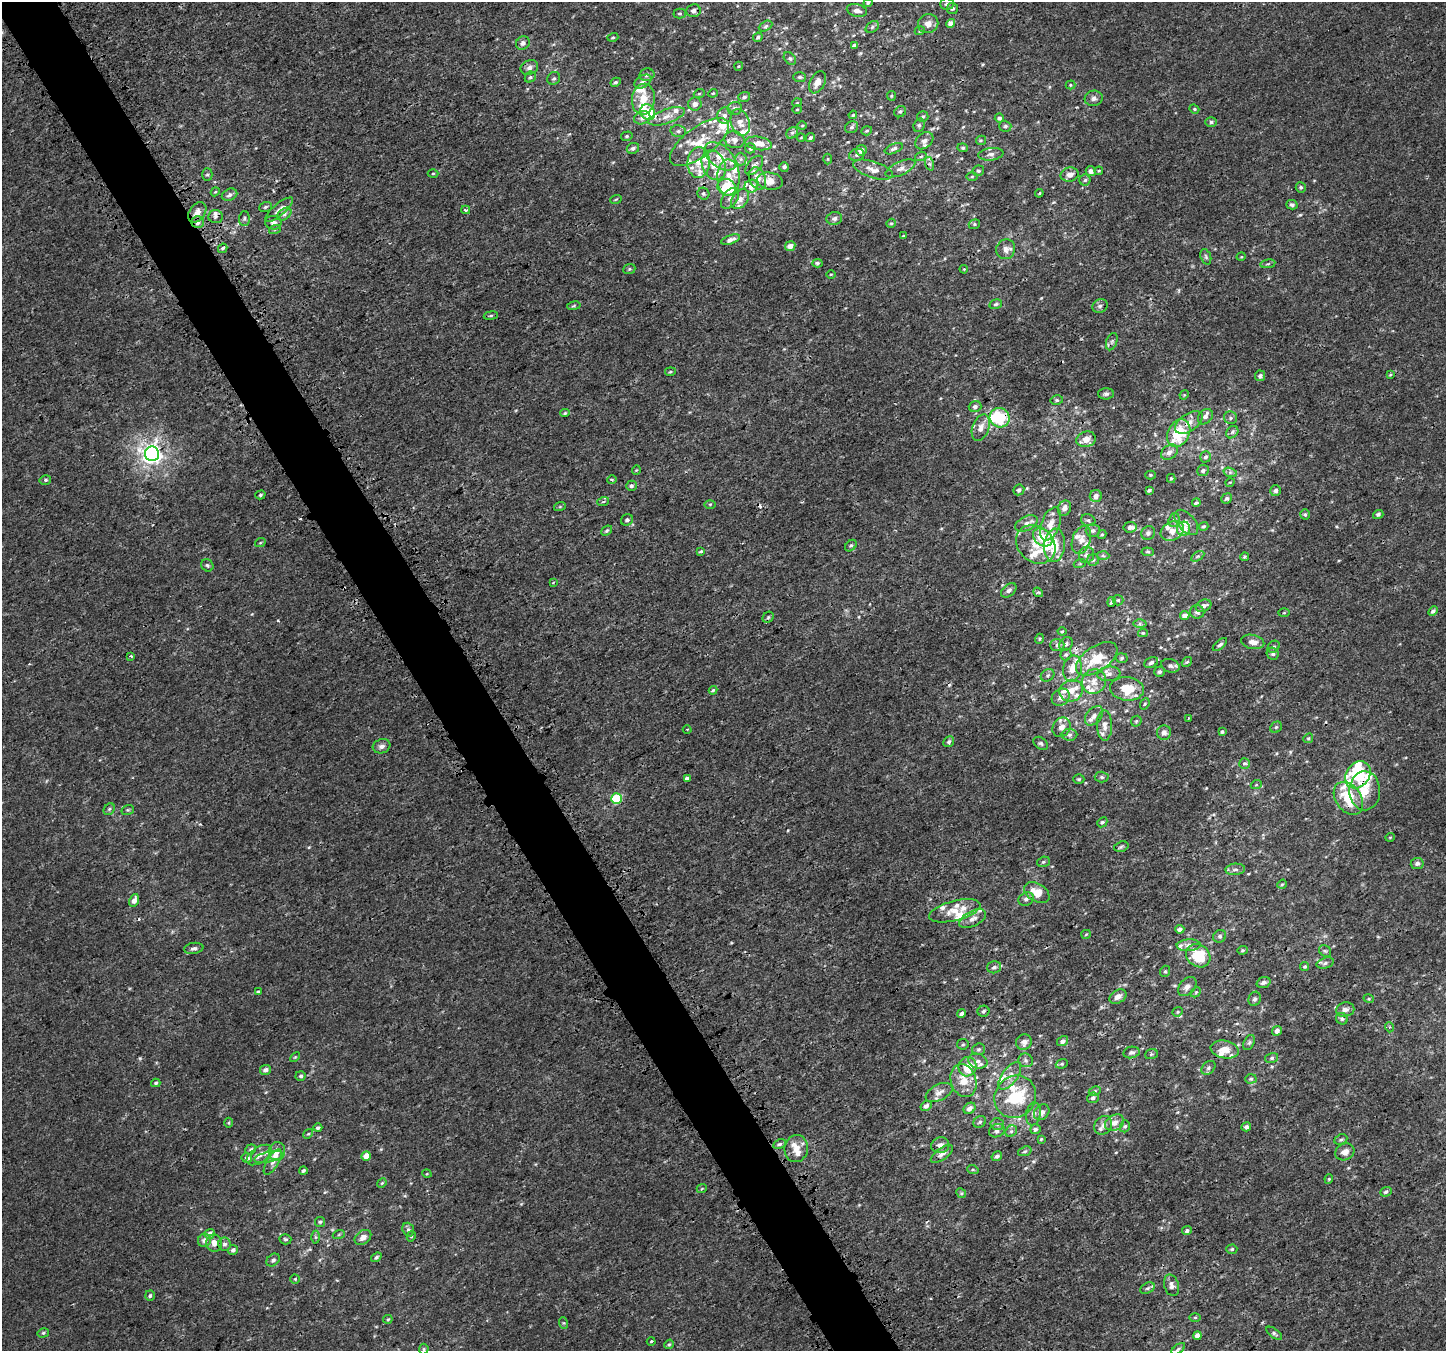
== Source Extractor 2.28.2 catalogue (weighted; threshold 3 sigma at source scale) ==
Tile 11 of 4 x 4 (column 3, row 3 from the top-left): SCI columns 3042-4485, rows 1569-2917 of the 5995 x 5869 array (HDU 1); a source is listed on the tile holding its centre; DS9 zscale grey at full resolution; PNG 1448 x 1353 px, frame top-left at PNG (2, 2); each listed source drawn as its Kron ellipse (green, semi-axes under 4 px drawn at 4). Shown black and unused: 5% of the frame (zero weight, under 3 of 4 exposures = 5% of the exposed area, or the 3 px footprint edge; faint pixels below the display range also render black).
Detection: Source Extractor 2.28.2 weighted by HDU 2 'WHT'; one run over the whole footprint, this tile lists its part. Background 4.80e-04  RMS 0.0014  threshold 0.00625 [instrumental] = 3 sigma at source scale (4.5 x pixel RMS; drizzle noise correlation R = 1.50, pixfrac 1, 0.0396/0.0396 arcsec/px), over >= 5 px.
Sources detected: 479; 2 inside a brighter object's white glare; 7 cosmic-ray / hot-pixel residue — neither listed nor drawn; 72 inside a brighter listed object's ellipse — not listed separately; the other 398 listed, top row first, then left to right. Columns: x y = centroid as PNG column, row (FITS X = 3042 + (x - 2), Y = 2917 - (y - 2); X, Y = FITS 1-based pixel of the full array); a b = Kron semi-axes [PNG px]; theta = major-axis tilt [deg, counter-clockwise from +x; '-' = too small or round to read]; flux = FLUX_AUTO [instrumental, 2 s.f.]
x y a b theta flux
868 3 4 4 - 0.2
947 4 7 6 - 0.35
952 8 6 5 - 0.28
857 10 10 6 -13 0.62
693 11 7 6 - 0.45
680 13 6 5 - 0.21
951 23 4 4 - 0.84
928 24 10 9 - 0.95
766 26 7 4 28 0.25
872 27 7 5 38 0.3
920 31 5 4 - 0.17
613 37 5 4 - 0.18
758 37 5 4 - 0.26
523 43 7 6 - 0.42
854 45 4 3 - 0.43
790 58 7 5 -48 0.27
739 66 4 3 - 0.12
529 67 9 7 23 0.6
647 75 7 6 - 0.37
530 77 6 5 - 0.24
799 77 6 5 - 0.24
554 78 7 6 - 0.31
616 82 5 4 - 0.24
643 82 9 6 29 0.4
818 82 12 7 63 1.1
1070 85 5 4 - 0.17
713 93 4 4 - 0.14
699 94 5 3 - 0.14
891 96 5 4 - 0.17
744 97 6 4 18 0.3
1094 98 9 7 10 0.52
643 99 15 11 81 2.1
797 103 5 3 - 0.11
695 104 7 6 - 0.63
735 108 7 6 - 0.53
797 109 4 3 - 0.11
1194 109 5 4 - 0.18
648 112 8 7 - 4.1
900 112 6 5 - 0.31
853 115 4 3 - 0.14
666 116 19 7 19 1.2
725 116 8 7 - 0.55
923 117 6 5 - 0.23
642 118 8 6 20 0.62
999 118 4 4 - 0.36
740 122 14 9 -72 1.2
1211 122 6 5 - 0.26
802 125 4 3 - 0.14
919 125 7 5 69 0.27
1005 126 6 5 - 0.27
852 127 7 5 32 0.3
678 131 8 6 -13 0.33
867 131 5 4 - 0.21
792 133 6 5 - 0.26
627 136 6 4 14 0.21
801 137 4 2 - 0.1
810 138 5 4 - 0.26
735 140 10 8 -16 0.82
981 140 5 4 - 0.18
924 141 10 7 41 0.62
699 142 35 15 36 3.7
759 143 13 6 -10 1.5
633 148 6 5 - 0.35
750 148 5 5 - 0.51
963 148 5 4 - 0.21
894 149 9 4 23 0.36
861 150 5 5 - 0.91
991 154 12 6 8 0.6
857 155 8 6 19 0.38
720 156 18 11 -38 2.3
921 156 6 4 19 0.18
741 159 6 6 - 0.39
828 159 5 3 - 0.13
699 162 15 11 84 1.9
930 164 7 4 -70 0.3
714 165 15 11 -64 2
754 165 11 6 50 0.63
784 167 5 5 - 0.36
900 168 16 6 24 0.81
873 170 21 8 -18 1.3
978 171 6 5 - 0.26
1091 171 5 5 - 0.69
1099 171 4 3 - 0.14
433 173 5 3 - 0.15
207 174 6 5 - 0.23
1070 175 9 7 13 0.84
972 176 5 3 - 0.15
728 178 18 11 -89 2.2
757 178 11 8 -69 1.2
1085 180 5 5 - 0.28
770 181 13 8 -10 1.4
751 186 7 6 - 1.1
727 187 9 8 - 5.3
1301 187 5 5 - 0.24
215 192 4 3 - 0.13
1039 193 4 3 - 0.14
703 194 6 5 - 0.31
230 195 8 5 24 0.47
730 198 12 7 55 0.81
616 199 6 3 19 0.14
740 199 11 7 53 0.87
1292 205 5 4 - 0.35
265 207 6 4 19 0.22
279 210 17 6 40 0.85
466 210 4 3 - 0.19
197 212 11 7 54 0.91
284 214 8 5 37 0.41
215 216 7 6 - 0.43
244 218 7 5 88 0.3
834 218 8 6 8 0.43
198 222 6 6 - 0.77
273 223 8 7 - 0.7
891 223 5 4 - 0.17
974 224 6 4 21 0.2
275 229 6 4 19 0.18
903 236 4 3 - 0.18
731 240 10 4 20 0.59
790 246 5 5 - 0.9
223 248 5 4 - 0.27
1006 249 10 9 - 0.81
1206 257 8 5 -71 0.28
1241 257 4 3 - 0.11
817 263 5 4 - 0.28
1268 264 7 4 9 0.21
629 269 6 5 - 0.2
964 269 4 4 - 0.13
831 274 5 3 - 0.14
996 304 6 4 20 0.27
574 306 7 3 10 0.16
1100 306 8 6 26 0.37
491 316 7 3 9 0.21
1112 342 9 5 71 0.39
670 372 5 3 - 0.17
1390 375 4 3 - 0.12
1260 376 5 5 - 0.41
1106 394 8 5 2 0.34
1184 395 5 4 - 0.13
1057 400 6 5 - 0.24
975 407 6 5 - 0.42
565 413 5 4 - 0.19
1205 417 8 6 48 0.54
1000 418 10 9 - 5.9
1230 418 6 6 - 0.32
1189 422 15 8 34 1.2
981 428 14 8 70 1.1
1232 432 7 5 47 0.33
1179 433 15 10 62 5.8
1086 439 10 7 18 1.4
1169 452 9 6 35 0.64
152 454 7 7 - 67
1205 457 5 5 - 0.34
636 470 5 3 - 0.1
1203 470 6 5 - 0.32
1230 472 7 4 -18 0.28
1151 475 5 4 - 0.16
1171 478 4 4 - 0.16
45 480 6 4 13 0.23
612 480 5 3 - 0.15
1230 482 5 3 - 0.11
631 486 5 5 - 0.29
1019 490 6 5 - 0.4
1149 490 4 3 - 0.33
1276 491 5 5 - 0.47
260 495 5 4 - 0.21
1096 496 6 6 - 0.62
1227 498 5 5 - 0.27
603 502 6 3 19 0.17
1196 503 4 3 - 0.24
710 504 6 4 1 0.17
560 506 6 4 20 0.16
1064 508 8 6 68 0.7
1305 514 5 4 - 0.25
1378 514 5 4 - 0.36
627 520 6 5 - 0.36
1088 520 7 6 - 0.3
1174 520 7 5 70 0.33
1186 522 15 8 -48 0.93
1027 523 12 7 25 0.78
1050 524 17 9 70 1.6
1203 526 5 4 - 0.21
1130 527 6 5 - 0.46
1183 529 7 6 - 2.7
607 531 6 4 40 0.25
1093 531 7 6 - 0.49
1172 531 12 9 30 1.2
1148 533 7 6 - 0.47
1102 535 5 4 - 0.18
1043 537 10 8 -38 2.9
1081 540 14 9 71 1.1
260 543 5 3 - 0.12
1036 544 21 17 -42 2.7
1054 545 17 10 85 3.1
851 546 6 5 - 0.25
701 551 4 3 - 0.19
1148 552 6 4 -5 0.2
1086 555 8 7 - 0.58
1103 556 6 4 -3 0.22
1198 556 7 4 31 0.26
1244 557 4 3 - 0.21
1093 560 6 5 - 0.29
1080 563 6 4 20 0.18
207 565 6 5 - 0.25
553 583 4 2 - 0.1
1009 590 9 5 39 0.47
1038 592 5 4 - 0.2
1118 600 5 5 - 0.21
1112 602 5 4 - 0.32
1204 606 8 5 21 0.56
1433 611 5 4 - 0.36
1197 612 7 6 - 0.4
1284 613 5 3 - 0.12
1185 616 5 4 - 0.9
768 617 6 5 - 0.23
1140 624 6 4 0 0.24
1062 631 4 4 - 0.15
1143 633 5 4 - 0.17
1039 639 5 3 - 0.14
1253 642 12 7 -12 0.97
1066 644 7 6 - 0.38
1220 644 9 4 41 0.36
1057 645 7 6 - 0.38
1274 647 6 5 - 0.27
1273 654 6 5 - 0.34
1066 655 6 5 - 0.25
131 656 3 3 - 0.2
1122 658 6 5 - 0.24
1097 659 23 12 34 4.1
1151 662 7 5 26 0.38
1187 662 5 4 - 0.19
1170 666 9 6 -17 0.47
1072 669 13 9 79 1.5
1159 672 5 5 - 0.32
1109 674 11 7 6 0.65
1048 675 7 5 32 0.32
1094 681 12 11 - 1.4
1127 689 17 12 -7 3.3
713 690 4 4 - 0.19
1071 691 12 10 24 1.6
1061 697 10 8 40 0.85
1145 704 6 4 67 0.19
1094 716 11 7 49 0.7
1189 718 3 3 - 0.11
1136 721 6 4 46 0.21
1104 725 15 7 -89 1.2
1061 727 10 8 58 0.9
1276 727 6 5 - 0.22
687 729 4 3 - 0.13
1222 732 3 3 - 0.2
1164 733 7 7 - 0.71
1070 735 8 6 1 0.36
1308 738 5 4 - 0.18
949 742 6 5 - 0.31
1041 743 8 5 -38 0.3
382 746 9 7 18 0.58
1245 764 5 5 - 0.26
1358 775 14 11 54 5.7
1102 777 7 5 -3 0.28
687 778 4 3 - 1
1079 779 5 4 - 0.19
1256 785 5 3 - 0.13
1365 791 19 15 -89 3.3
617 798 5 5 - 9.6
1348 798 18 12 -54 4.3
109 809 6 5 - 0.23
128 810 6 5 - 0.21
1102 822 6 4 43 0.25
1390 837 5 3 - 0.11
1121 847 7 5 17 0.25
1044 862 6 5 - 0.23
1417 863 6 5 - 0.43
1235 869 10 5 5 0.45
1282 884 5 4 - 0.16
1037 893 14 9 -31 2.2
1026 899 8 6 30 0.55
134 900 6 4 65 0.86
955 911 26 10 15 2.3
973 919 15 7 27 0.88
1180 929 4 4 - 0.47
1086 934 5 4 - 0.15
1220 936 7 6 - 0.3
1189 945 12 6 3 0.59
194 948 9 5 9 0.43
1242 950 5 4 - 0.2
1325 951 6 5 - 0.22
1198 956 13 11 -40 4.6
1325 963 9 5 16 0.41
994 967 7 6 - 0.38
1305 967 4 4 - 0.22
1165 971 6 4 67 0.23
1263 982 7 5 19 0.45
1187 987 11 7 47 0.66
258 991 4 4 - 0.16
1196 992 6 4 44 0.19
1118 997 9 6 30 0.72
1255 999 7 6 - 0.38
1369 999 5 3 - 0.15
1345 1010 9 7 11 0.67
983 1011 6 5 - 0.3
1178 1012 5 4 - 0.17
962 1013 4 4 - 0.38
1342 1019 6 5 - 0.27
1389 1027 5 3 - 0.16
1277 1031 5 4 - 0.63
1063 1041 6 4 34 0.48
1024 1042 8 7 - 0.82
1249 1042 8 5 63 0.32
963 1044 6 5 - 0.21
978 1049 7 6 - 0.26
1225 1050 14 8 -11 1.6
1131 1052 8 5 11 0.42
1151 1054 6 5 - 0.22
295 1057 6 3 44 0.14
1272 1058 6 5 - 0.29
1026 1060 7 6 - 0.41
978 1061 10 7 -19 0.71
1062 1064 6 4 20 0.19
968 1067 10 9 - 2.8
1209 1068 8 5 42 0.36
265 1070 5 5 - 0.57
301 1076 5 4 - 0.29
1010 1076 16 7 53 1.1
1251 1079 5 4 - 0.23
963 1080 17 12 -72 2.1
156 1083 5 4 - 0.23
1095 1091 6 4 27 0.23
939 1092 14 8 27 0.84
1015 1097 22 20 52 7.8
1093 1098 6 5 - 0.4
926 1106 6 5 - 0.41
970 1108 6 5 - 0.74
1042 1112 9 6 44 0.7
1033 1114 11 7 81 0.66
980 1122 7 5 36 0.3
229 1123 5 3 - 0.14
1114 1123 10 7 30 0.93
997 1124 7 6 - 0.31
1103 1125 10 8 52 0.74
1125 1126 6 4 72 0.23
1246 1127 5 4 - 0.54
318 1128 4 4 - 0.3
1035 1129 5 5 - 0.34
997 1131 8 6 23 0.51
1011 1131 6 5 - 0.3
308 1134 5 4 - 0.17
1041 1139 4 3 - 0.14
1341 1140 7 5 25 0.24
780 1144 7 4 26 0.29
940 1145 9 8 - 0.9
796 1148 13 11 80 1.5
251 1149 5 5 - 0.25
277 1151 9 8 - 1
1025 1151 7 4 19 0.25
1345 1152 10 8 26 1
942 1154 13 6 36 0.72
259 1155 14 8 34 0.99
366 1156 5 4 - 1.7
997 1156 6 4 32 0.33
268 1157 14 5 13 0.63
247 1158 5 5 - 0.58
273 1162 14 6 58 0.7
973 1170 6 3 -19 0.18
303 1171 4 3 - 0.28
427 1174 5 3 - 0.11
1329 1179 4 4 - 0.14
382 1183 5 4 - 0.14
702 1188 5 3 - 0.13
1386 1192 6 4 22 0.32
961 1193 5 4 - 0.19
320 1222 5 5 - 0.21
408 1230 7 5 -70 0.31
1187 1231 5 4 - 0.29
210 1234 5 4 - 0.76
339 1234 6 4 20 0.17
411 1236 5 4 - 0.15
315 1237 6 4 -89 0.21
363 1237 9 6 37 0.92
285 1239 6 5 - 0.25
204 1240 7 6 - 0.58
214 1243 9 7 -76 0.93
224 1244 6 6 - 0.42
1232 1249 5 4 - 0.2
233 1250 5 5 - 0.49
376 1257 6 4 38 0.26
273 1260 7 5 44 0.31
295 1279 4 4 - 0.16
1172 1285 11 7 -73 0.7
1147 1288 8 5 27 0.32
150 1296 5 5 - 0.28
1195 1317 6 4 0 0.18
388 1319 5 4 - 0.16
563 1323 6 4 -70 0.17
43 1333 6 4 15 0.23
1274 1333 9 4 -37 0.3
1197 1336 4 4 - 1.1
651 1341 4 3 - 0.12
669 1344 5 4 - 0.18
424 1349 5 5 - 0.22
1178 1349 8 4 35 0.24
Overlapping masked pixels (flux is a lower limit): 8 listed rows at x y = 197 212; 198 222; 1000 418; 1043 537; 1358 775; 1365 791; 134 900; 214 1243
Unlisted compact peaks at least as high as the median listed source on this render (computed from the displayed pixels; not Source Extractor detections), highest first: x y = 140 1058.